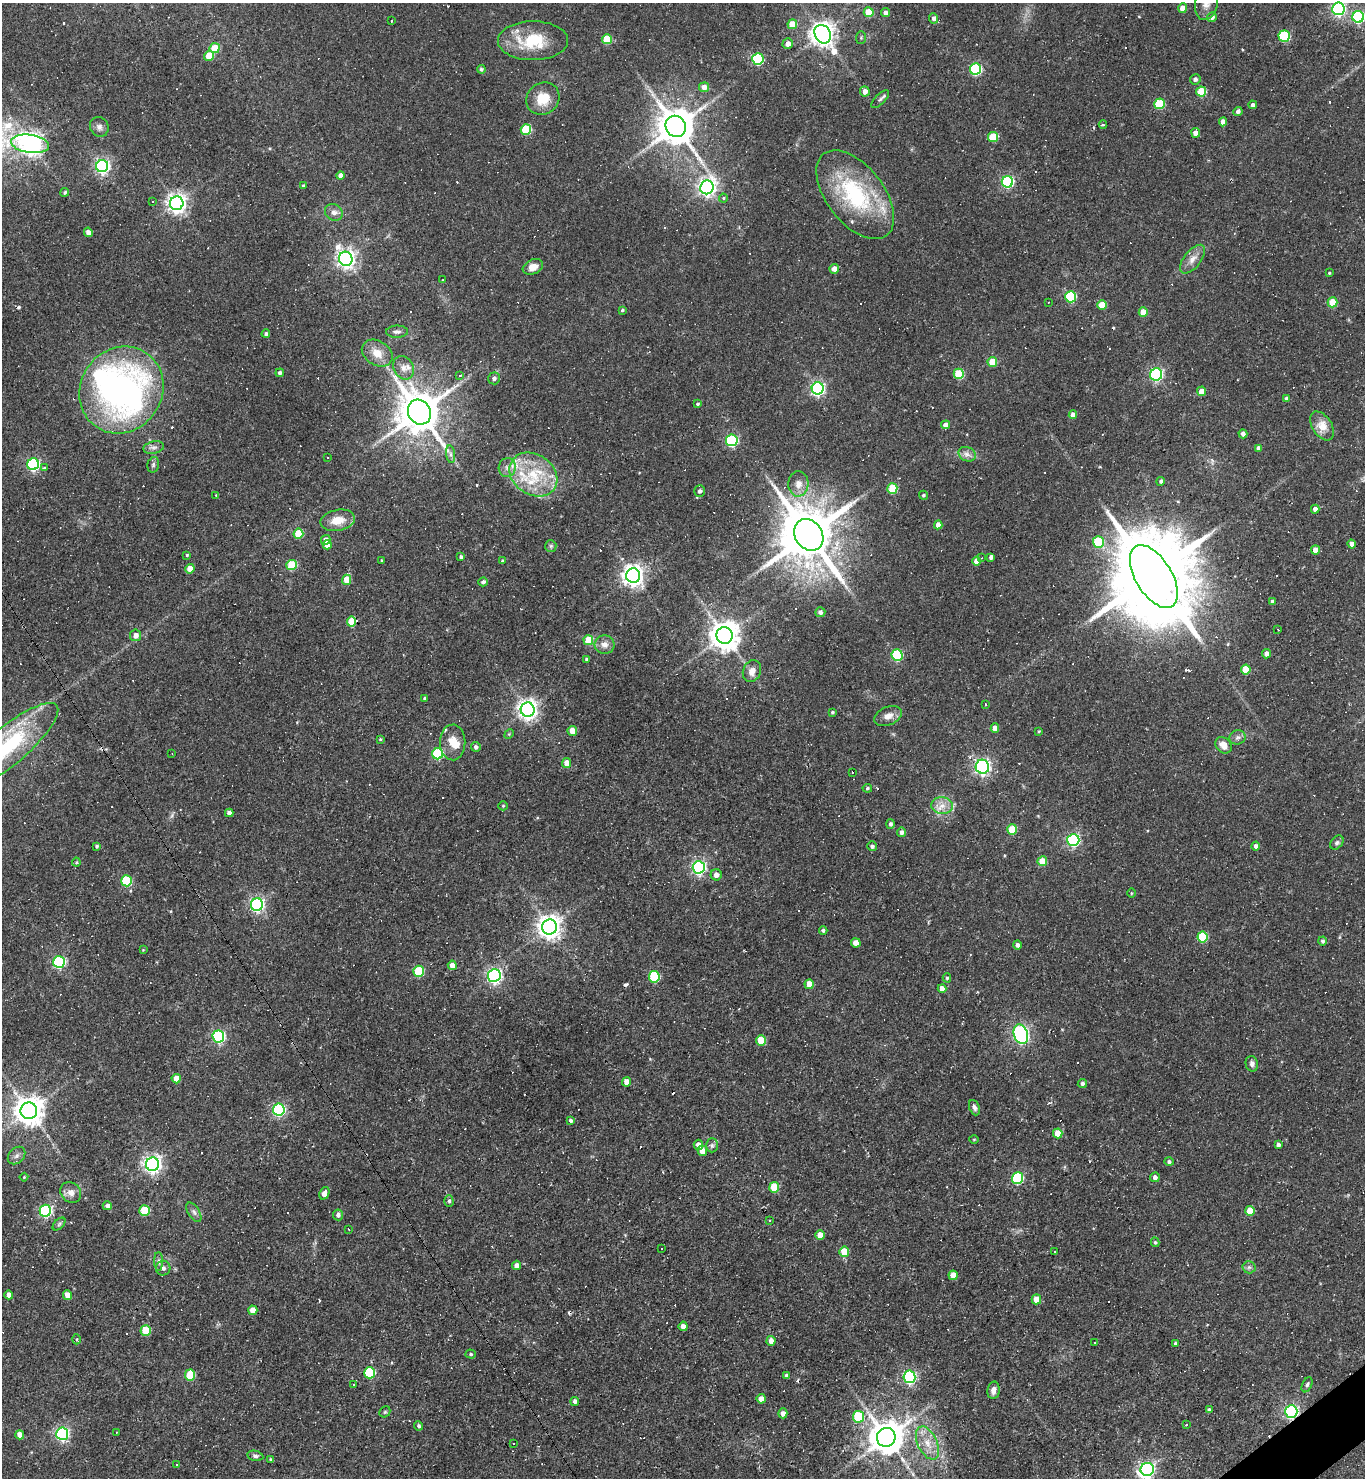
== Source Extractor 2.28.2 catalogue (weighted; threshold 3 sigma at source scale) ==
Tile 6 of 4 x 4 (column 2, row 2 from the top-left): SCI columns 1657-3019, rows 2953-4428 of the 5899 x 5904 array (HDU 1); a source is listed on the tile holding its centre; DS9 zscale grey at full resolution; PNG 1367 x 1480 px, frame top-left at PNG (2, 3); each listed source drawn as its Kron ellipse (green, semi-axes under 4 px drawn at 4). Shown black and unused: <1% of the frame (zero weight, under 2 of 3 exposures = <1% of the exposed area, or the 3 px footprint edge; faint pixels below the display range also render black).
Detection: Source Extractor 2.28.2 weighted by HDU 2 'WHT'; one run over the whole footprint, this tile lists its part. Background 0.069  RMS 0.0057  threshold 0.0258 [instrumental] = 3 sigma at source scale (4.5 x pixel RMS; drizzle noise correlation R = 1.50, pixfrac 1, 0.05/0.05 arcsec/px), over >= 5 px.
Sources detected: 363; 3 inside a brighter object's white glare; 80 cosmic-ray / hot-pixel residue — neither listed nor drawn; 7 inside a brighter listed object's ellipse — not listed separately; the other 273 listed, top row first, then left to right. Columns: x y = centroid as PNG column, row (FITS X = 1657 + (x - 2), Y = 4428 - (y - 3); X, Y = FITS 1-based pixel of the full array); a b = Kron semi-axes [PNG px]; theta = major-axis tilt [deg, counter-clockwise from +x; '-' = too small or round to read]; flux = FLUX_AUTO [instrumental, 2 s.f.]
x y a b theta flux
1206 3 17 11 79 5.8
1183 8 4 4 - 6
1338 9 6 6 - 110
869 12 5 5 - 14
885 13 4 4 - 2.4
1212 17 5 4 - 2
1358 17 6 6 - 87
934 18 5 4 - 2.3
391 21 3 3 - 1.4
792 24 5 5 - 11
823 34 10 7 -59 530
1284 36 5 5 - 40
861 37 6 5 - 0.83
607 39 5 5 - 20
533 41 35 19 0 25
788 44 5 5 - 3.6
215 48 5 5 - 15
209 56 5 4 - 11
758 59 6 5 - 56
481 69 4 4 - 0.97
975 69 5 5 - 64
1195 79 5 5 - 1.7
704 87 5 5 - 4.3
865 91 5 4 - 3.6
1201 91 5 5 - 19
543 99 17 15 39 12
880 99 11 5 45 1.4
1159 104 5 5 - 29
1253 105 4 4 - 1.8
1238 111 5 4 - 1.9
1223 122 4 4 - 3.6
1103 125 4 3 - 0.59
676 126 11 10 - 1600
99 127 10 9 - 2.4
526 129 5 5 - 31
1196 133 5 4 - 4.2
993 137 5 5 - 21
30 144 19 9 -8 450
102 166 6 6 - 150
341 176 4 4 - 4.9
1007 182 6 5 - 79
303 185 4 3 - 0.74
707 187 7 6 - 260
65 192 4 4 - 0.99
855 195 52 28 -52 60
723 198 4 4 - 0.67
153 202 3 3 - 2.5
177 203 7 7 - 310
334 212 9 8 - 2.8
88 232 5 4 - 2.2
346 259 7 6 - 280
1192 259 17 8 52 4.9
533 267 10 7 22 5.8
834 269 5 4 - 4
1329 273 3 3 - 0.64
443 280 3 2 - 0.33
1071 297 5 5 - 43
1048 302 2 2 - 0.35
1333 302 5 5 - 16
1102 305 5 4 - 9
622 310 4 3 - 0.8
1143 312 4 4 - 11
397 332 11 6 0 2
266 334 4 4 - 1.4
377 353 16 12 -33 7.6
992 362 5 5 - 13
403 368 12 9 -59 4.2
280 373 4 4 - 1.5
959 374 5 5 - 28
1156 374 6 6 - 99
459 376 3 3 - 13
494 378 6 6 - 1.7
818 388 6 6 - 130
121 390 45 41 56 230
1201 391 5 4 - 4.9
1287 399 4 4 - 2.3
697 404 4 3 - 0.88
419 412 13 11 -62 2100
1073 415 4 4 - 4.1
946 425 4 4 - 2.7
1322 426 16 9 -56 6.5
1243 434 4 4 - 2.1
732 440 6 5 - 80
154 447 10 6 13 2.1
1259 448 4 4 - 2.4
451 454 9 4 -82 1.6
967 454 9 7 -27 2.8
328 457 3 3 - 4.1
33 464 6 6 - 83
153 465 8 5 75 1.2
507 467 9 8 - 3.4
45 468 3 3 - 16
533 475 25 20 -34 27
1161 481 4 4 - 1.1
798 484 12 10 87 5.5
892 488 5 5 - 25
700 491 5 5 - 1.7
216 495 3 3 - 0.4
923 495 4 4 - 1
1315 509 4 4 - 2.7
338 520 17 10 11 9.3
938 525 4 4 - 4
298 534 5 5 - 19
809 535 17 13 -56 4300
326 540 5 4 - 3.4
1098 542 5 5 - 28
1352 544 4 4 - 3.7
327 545 4 4 - 5.5
551 546 6 5 - 1
1315 550 4 4 - 5.3
187 555 4 3 - 0.65
461 557 4 4 - 1.4
991 557 4 4 - 1.8
982 558 3 3 - 0.48
382 560 4 2 - 0.41
502 561 3 3 - 0.68
976 561 4 4 - 4.2
291 565 5 5 - 24
190 569 5 4 - 6.8
633 576 7 7 - 370
1154 577 35 18 -59 12000
347 580 5 4 - 9.7
483 582 5 4 - 1.3
1272 601 4 3 - 0.93
820 612 5 5 - 1.9
351 622 5 4 - 19
1278 630 2 2 - 0.48
136 635 6 5 - 3.6
724 635 8 8 - 880
588 640 5 5 - 14
605 644 10 9 - 3.7
1266 654 4 4 - 3.1
897 655 6 5 - 47
586 659 4 4 - 0.96
1246 670 5 4 - 14
752 671 11 9 67 4.1
425 699 3 3 - 1.4
986 704 3 2 - 1.1
527 710 7 7 - 330
832 712 4 3 - 0.89
888 716 14 9 23 4.4
995 728 4 4 - 4.7
572 731 5 4 - 7.3
1039 731 3 3 - 0.56
509 734 5 4 - 0.68
1237 737 8 7 - 1.9
380 739 4 3 - 0.65
453 742 18 12 -89 8
1223 745 9 7 -48 5.3
8 746 63 18 40 63
476 747 5 4 - 1.6
172 754 2 2 - 0.42
438 754 5 5 - 43
567 763 5 4 - 7.3
982 767 7 6 - 170
852 772 2 2 - 0.31
867 788 5 4 - 0.95
503 806 5 4 - 0.71
942 806 10 8 -6 4.7
229 813 4 4 - 2.8
890 824 5 4 - 1.4
1012 829 5 5 - 16
901 832 4 4 - 2.2
1073 840 6 6 - 100
1337 843 8 5 49 1.3
97 846 4 4 - 0.93
872 846 5 5 - 1.3
1256 846 4 4 - 1.5
1042 861 5 5 - 10
76 862 4 4 - 0.63
699 867 6 6 - 140
716 875 5 5 - 3.1
126 881 5 5 - 40
1131 893 5 3 - 0.56
257 905 6 6 - 130
549 927 7 7 - 480
823 930 4 4 - 1.2
1202 937 5 5 - 30
1323 941 4 4 - 1.2
856 943 4 4 - 4.9
1017 945 4 4 - 2
143 950 3 3 - 0.41
59 962 6 6 - 76
452 965 4 4 - 5.8
419 971 5 5 - 34
494 975 6 6 - 160
654 977 5 5 - 41
947 978 4 4 - 0.92
809 984 5 4 - 8.2
942 989 4 4 - 3.5
1021 1034 10 7 -71 180
218 1036 6 6 - 93
761 1041 5 5 - 13
1252 1064 8 6 -76 2.1
176 1079 5 4 - 7.6
626 1082 4 4 - 4.3
1082 1083 5 4 - 1.5
974 1108 8 5 -69 1.8
279 1110 6 6 - 88
29 1111 8 8 - 810
571 1121 4 4 - 1.5
1058 1133 5 4 - 9
974 1139 5 3 - 0.48
698 1145 5 4 - 3.1
712 1145 7 6 - 1.5
1278 1145 4 4 - 2
702 1151 5 4 - 5.4
16 1156 10 7 45 2.2
1169 1162 4 4 - 1.3
152 1164 6 6 - 260
24 1177 4 3 - 0.49
1155 1177 5 4 - 2.2
1018 1178 6 5 - 52
774 1187 5 5 - 18
71 1193 11 9 -44 3.7
324 1193 6 4 67 4
449 1201 6 4 -89 1.1
107 1206 4 4 - 2.1
144 1210 5 5 - 26
45 1211 6 6 - 80
1250 1211 5 4 - 10
194 1212 11 5 -58 1.9
338 1215 5 5 - 1.9
769 1220 3 3 - 0.54
59 1224 8 4 46 1.1
348 1229 3 2 - 0.37
820 1235 4 4 - 5.6
1155 1242 5 4 - 0.89
661 1248 2 2 - 0.41
844 1252 5 5 - 13
1055 1252 3 3 - 3.4
159 1261 9 4 -90 1.5
517 1265 5 4 - 3.6
1249 1267 6 6 - 1.4
163 1268 7 7 - 2.1
953 1275 5 4 - 6
9 1295 4 4 - 2.5
68 1295 5 4 - 7.8
1036 1299 5 5 - 9.4
253 1310 5 4 - 6.7
683 1326 5 4 - 3.8
146 1330 5 5 - 19
77 1339 5 3 - 0.59
771 1341 5 4 - 4
1095 1343 3 3 - 1.1
1175 1344 4 4 - 1.2
471 1354 5 4 - 0.88
370 1373 5 5 - 39
190 1375 5 5 - 22
786 1375 4 3 - 1.4
909 1377 6 6 - 100
353 1385 3 2 - 0.5
1307 1385 8 4 64 1.3
993 1390 9 6 80 2.8
761 1399 5 4 - 4.9
575 1401 4 4 - 1.8
1209 1410 4 4 - 1.4
1291 1411 6 6 - 130
385 1412 6 5 - 0.76
783 1413 5 4 - 2.9
858 1417 6 5 - 27
1186 1425 3 2 - 0.65
419 1426 4 4 - 1.2
116 1432 3 2 - 0.46
62 1434 6 6 - 120
20 1435 4 4 - 5.3
886 1437 9 9 - 1300
927 1443 18 9 -64 8.2
514 1444 3 3 - 1.3
255 1456 8 5 -12 1.4
271 1459 4 3 - 0.7
177 1464 3 3 - 0.78
1147 1469 6 6 - 160
Overlapping masked pixels (flux is a lower limit): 1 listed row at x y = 1291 1411
Isophote crosses this tile's border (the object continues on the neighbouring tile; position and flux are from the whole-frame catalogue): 6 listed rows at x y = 1206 3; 1338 9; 1358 17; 30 144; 8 746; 1147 1469